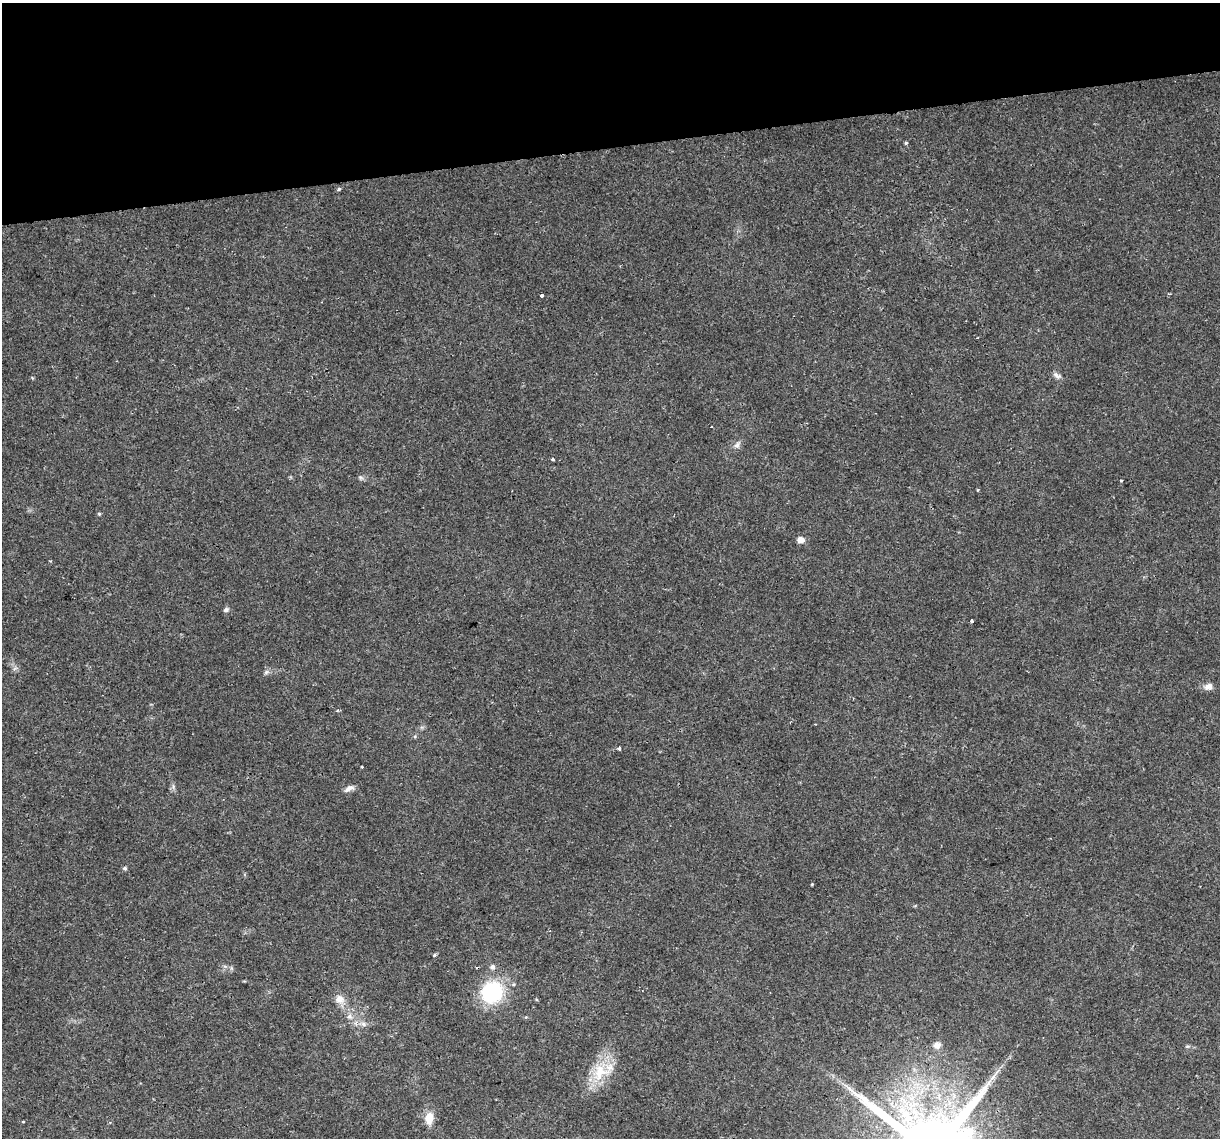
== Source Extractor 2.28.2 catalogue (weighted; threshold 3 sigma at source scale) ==
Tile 3 of 4 x 4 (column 3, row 1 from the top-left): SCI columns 2437-3654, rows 3483-4618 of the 4872 x 4645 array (HDU 1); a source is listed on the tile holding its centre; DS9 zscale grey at full resolution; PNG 1222 x 1140 px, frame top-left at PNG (2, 3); no overlay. Shown black and unused: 13% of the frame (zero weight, under 2 of 3 exposures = <1% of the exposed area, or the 3 px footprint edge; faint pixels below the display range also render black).
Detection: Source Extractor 2.28.2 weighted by HDU 2 'WHT'; one run over the whole footprint, this tile lists its part. Background 0.0408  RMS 0.0036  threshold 0.0161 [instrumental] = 3 sigma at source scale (4.5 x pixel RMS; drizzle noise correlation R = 1.50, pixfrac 1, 0.0396/0.0396 arcsec/px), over >= 5 px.
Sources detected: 31; all 31 listed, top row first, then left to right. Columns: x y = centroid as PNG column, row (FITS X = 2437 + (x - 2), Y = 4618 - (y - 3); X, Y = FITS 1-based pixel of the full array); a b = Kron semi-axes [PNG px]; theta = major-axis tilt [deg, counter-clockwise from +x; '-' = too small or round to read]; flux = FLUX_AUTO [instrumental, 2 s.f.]
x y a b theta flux
906 143 3 3 - 1.4
339 189 3 3 - 1.5
542 296 3 3 - 2.4
1057 375 12 6 -29 1.3
712 427 3 3 - 0.78
737 445 9 7 69 1.4
553 460 3 3 - 0.64
1121 481 3 2 - 0.51
977 490 3 3 - 0.38
99 514 5 4 - 0.4
801 540 7 6 - 2.4
226 610 7 6 - 0.88
971 621 3 3 - 2
266 672 7 5 45 0.86
1208 686 11 8 23 2
620 749 4 3 - 0.75
362 767 3 3 - 0.76
349 788 14 6 27 1.7
125 868 6 5 - 0.56
812 884 4 3 - 0.28
434 955 4 4 - 0.6
492 967 7 6 - 1.2
492 992 19 18 - 31
339 999 13 12 - 3.2
350 1017 8 7 - 1.7
364 1024 8 6 -22 1.3
937 1045 10 10 - 1.9
1187 1046 6 4 -17 0.51
600 1072 29 23 38 13
429 1118 14 9 82 4.7
23 1121 3 3 - 0.51